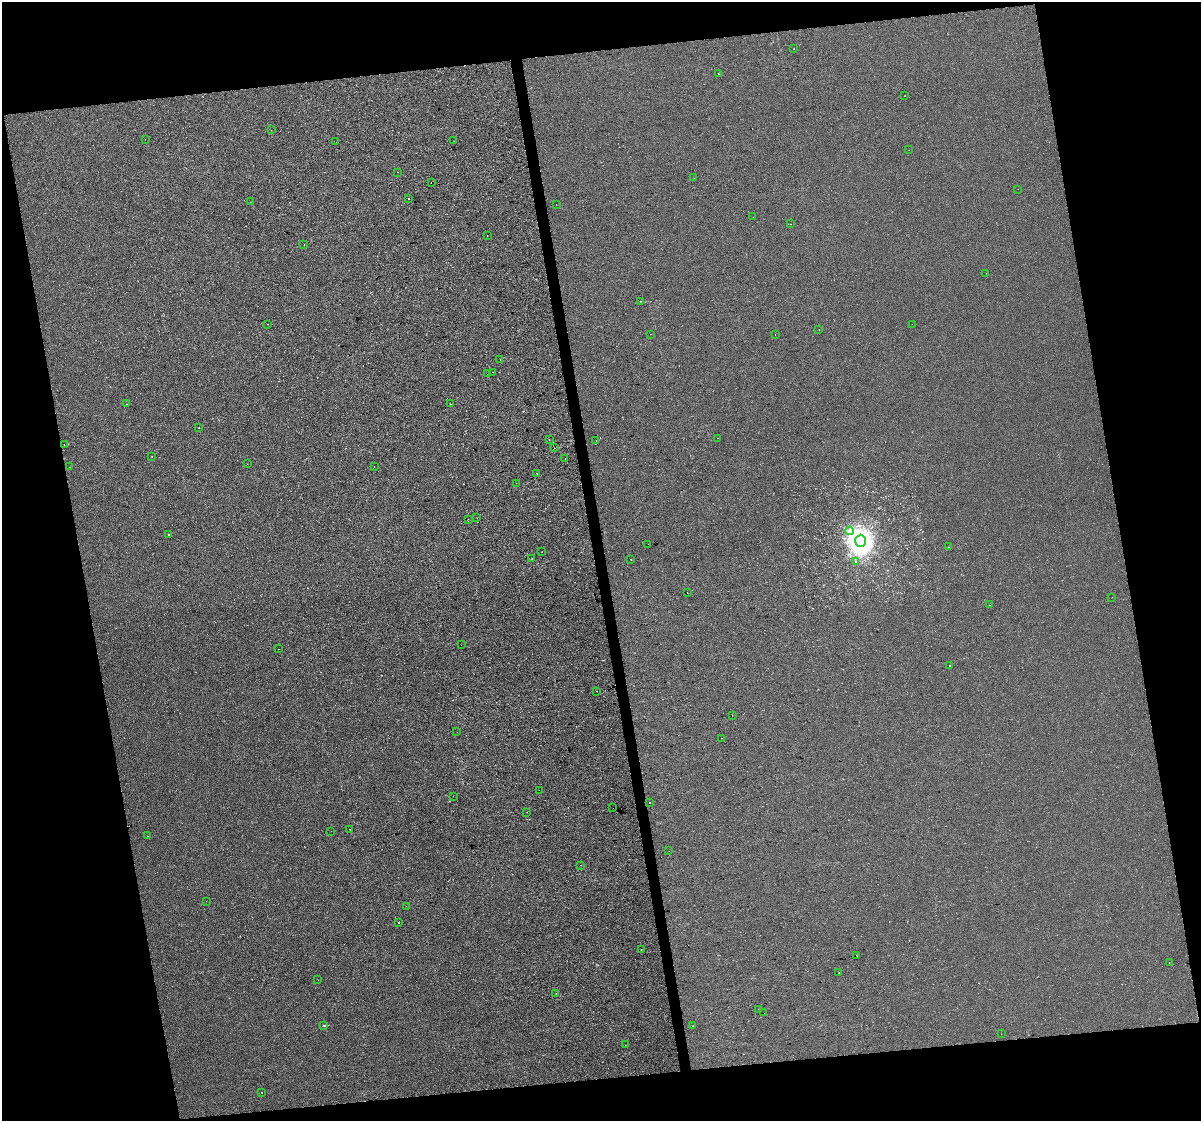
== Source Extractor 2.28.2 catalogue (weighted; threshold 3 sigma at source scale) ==
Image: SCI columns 2-4796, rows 69-4541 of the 4797 x 4565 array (HDU 1 of 3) = the unmasked area's bounding box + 8 px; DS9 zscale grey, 4 x 4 block average (1 PNG px = mean of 4 x 4 image px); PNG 1203 x 1123 px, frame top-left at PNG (2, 2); each listed source drawn as its Kron ellipse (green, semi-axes under 4 px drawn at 4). Shown black and unused: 24% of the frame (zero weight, under 3 of 4 exposures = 3% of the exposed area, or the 3 px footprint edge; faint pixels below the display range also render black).
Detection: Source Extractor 2.28.2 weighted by HDU 2 'WHT'. Background 6.88e-04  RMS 0.0066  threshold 0.0295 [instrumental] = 3 sigma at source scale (4.5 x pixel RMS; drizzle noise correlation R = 1.50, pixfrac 1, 0.0396/0.0396 arcsec/px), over >= 5 px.
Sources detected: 99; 8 cosmic-ray / hot-pixel residue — neither listed nor drawn; the other 91 listed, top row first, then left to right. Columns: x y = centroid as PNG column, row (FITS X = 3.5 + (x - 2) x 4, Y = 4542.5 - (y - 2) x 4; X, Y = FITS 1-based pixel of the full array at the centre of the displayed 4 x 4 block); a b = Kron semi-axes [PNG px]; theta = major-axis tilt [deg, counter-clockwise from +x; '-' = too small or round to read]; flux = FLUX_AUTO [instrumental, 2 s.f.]
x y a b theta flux
794 49 2 2 - 0.84
718 74 2 2 - 1.4
905 96 2 2 - 2.2
271 130 2 2 - 1.8
145 139 2 2 - 0.81
454 141 2 2 - 0.75
336 142 2 2 - 2.6
909 150 2 2 - 0.72
397 172 2 2 - 1.4
694 178 2 2 - 1.3
431 183 2 2 - 0.86
1018 189 2 2 - 0.99
409 199 2 2 - 7.6
250 202 2 2 - 0.72
556 204 2 2 - 1.1
753 217 2 2 - 1.1
790 224 2 2 - 2.5
487 235 2 2 - 0.96
304 245 2 2 - 2.5
986 273 2 2 - 2.5
641 301 2 2 - 2.1
268 324 2 2 - 0.72
912 324 2 2 - 0.81
819 329 2 2 - 0.57
650 334 2 2 - 1
775 335 2 2 - 2.4
500 359 2 2 - 0.53
492 372 2 2 - 3
487 374 2 2 - 1
126 404 2 2 - 0.81
451 404 2 2 - 1.4
199 428 2 2 - 1.9
717 438 2 2 - 2.9
549 440 2 2 - 7.1
596 440 2 2 - 0.72
64 444 2 2 - 0.88
554 448 2 2 - 2.2
152 456 2 2 - 0.74
565 459 2 2 - 1.7
247 464 2 2 - 0.53
69 467 2 2 - 1.1
374 467 2 2 - 1.1
537 473 2 2 - 1.3
516 483 2 2 - 0.69
477 518 2 2 - 1.4
468 519 2 2 - 0.77
850 531 4 2 - 6.2
169 534 2 2 - 3.9
860 541 6 5 - 3500
648 544 2 2 - 0.48
948 547 2 2 - 1.1
542 552 2 2 - 0.91
532 558 2 2 - 0.73
631 559 2 2 - 1.4
856 561 2 2 - 0.87
687 592 2 2 - 1.3
1112 597 2 2 - 0.66
989 605 2 2 - 1.5
461 645 2 2 - 0.9
279 649 2 2 - 0.92
950 666 2 2 - 4.6
597 691 2 2 - 3.4
732 715 2 2 - 1
457 732 2 2 - 1.5
722 738 2 2 - 0.73
539 790 2 2 - 0.76
453 796 2 2 - 1.9
650 802 2 2 - 6.6
613 808 2 2 - 2.2
527 812 2 2 - 4
350 829 2 2 - 6.3
331 831 2 2 - 1.7
147 836 2 2 - 2.1
669 851 2 2 - 0.9
580 865 2 2 - 2.6
206 901 2 2 - 0.75
406 906 2 2 - 0.63
399 922 2 2 - 1.5
641 949 2 2 - 1.5
857 956 2 2 - 1.9
1169 963 2 2 - 0.78
839 973 2 2 - 2.9
318 980 2 2 - 0.84
556 993 2 2 - 0.57
758 1009 2 2 - 1.1
763 1013 2 2 - 2
324 1025 2 2 - 5.1
692 1026 2 2 - 0.64
1001 1034 2 2 - 0.57
625 1045 2 2 - 0.45
262 1092 2 2 - 1.4
Overlapping masked pixels (flux is a lower limit): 1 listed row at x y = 763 1013
Diffuse or blended objects may show on this block-average render without a row.